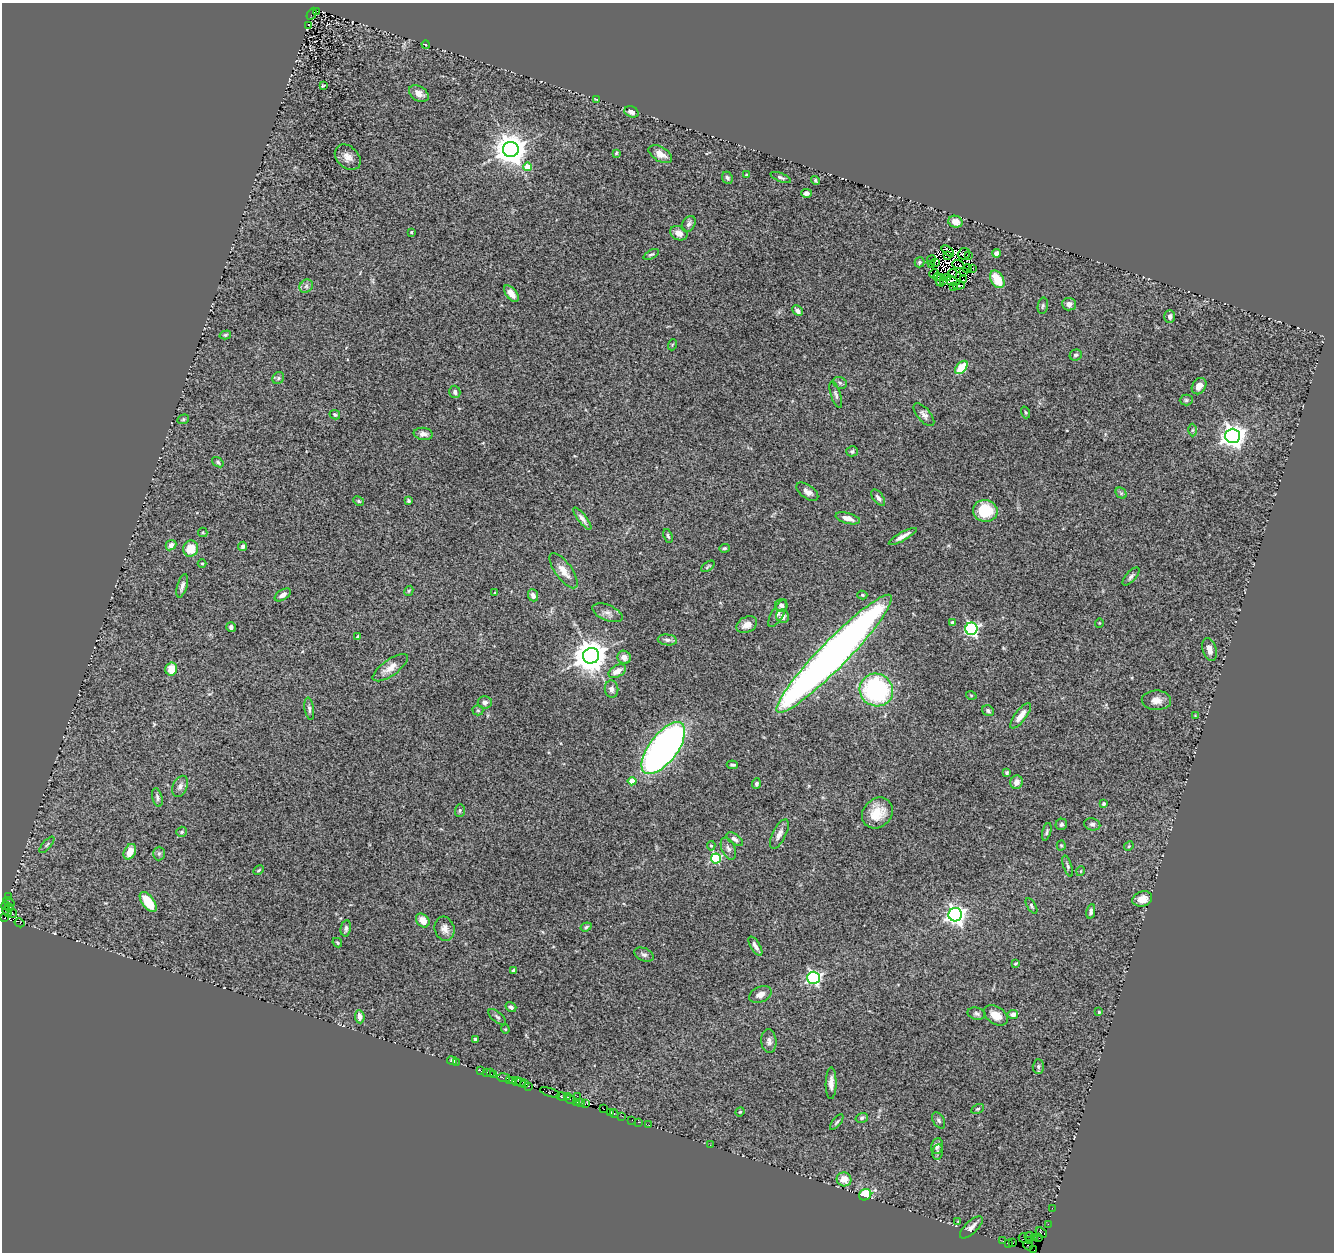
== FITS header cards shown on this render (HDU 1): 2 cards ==
NAXIS1  =                 1332
NAXIS2  =                 1250

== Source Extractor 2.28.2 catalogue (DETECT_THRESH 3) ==
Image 1332 x 1250 px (HDU 1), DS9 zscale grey, 1 PNG px = 1 image px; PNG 1336 x 1254 px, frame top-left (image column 1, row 1250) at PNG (2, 3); each listed source drawn as its Kron ellipse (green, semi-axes under 4 px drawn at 4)
Background 1.8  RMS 0.11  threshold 0.343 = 3 sigma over >= 5 px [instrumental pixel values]
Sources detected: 254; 11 with non-positive FLUX_AUTO (blend fragments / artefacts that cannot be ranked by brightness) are neither listed nor drawn; the other 243 listed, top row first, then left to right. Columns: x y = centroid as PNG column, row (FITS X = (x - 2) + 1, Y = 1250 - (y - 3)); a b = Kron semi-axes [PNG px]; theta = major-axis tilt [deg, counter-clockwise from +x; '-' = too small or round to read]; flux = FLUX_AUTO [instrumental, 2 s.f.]
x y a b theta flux
317 11 3 3 - 240
312 14 6 3 64 400
309 25 4 2 - 7.3
426 45 4 2 - 8.1
323 86 4 2 - 7.9
419 94 11 7 -33 58
597 99 4 2 - 7.9
631 112 7 5 -23 49
511 149 8 7 - 14000
616 153 4 3 - 8.2
660 154 13 7 -30 72
348 157 14 10 -44 64
528 167 4 4 - 140
746 175 4 3 - 7.5
781 177 11 3 -22 16
727 178 6 5 - 20
815 181 5 3 - 11
806 193 5 4 - 22
955 222 7 6 - 62
689 224 9 6 59 30
411 232 3 2 - 6.5
679 233 9 7 -25 56
948 251 7 3 -40 13
996 253 4 4 - 44
651 254 8 4 26 14
964 254 6 5 - 11
948 256 4 2 - 4.7
968 256 4 2 - 24
931 260 5 2 - 15
920 262 5 5 - 12
935 262 3 2 - 4.7
932 265 4 2 - 5.9
958 265 6 2 -18 1.7
967 268 4 2 - 8
972 268 3 2 - 7.1
964 272 2 2 - 2
934 273 5 2 - 11
953 273 5 2 - 0.35
937 277 4 2 - 10
941 277 2 2 - 20
947 278 3 2 - 7.5
997 279 9 6 -60 170
963 280 2 2 - 12
940 281 6 3 -69 19
944 281 4 3 - 5.4
953 281 7 3 -15 4.2
959 285 5 3 - 18
306 286 7 6 - 22
954 286 3 3 - 13
511 294 9 5 -50 67
1069 304 7 6 - 34
1043 306 8 5 79 13
798 311 6 4 -44 27
1170 317 6 5 - 27
225 335 6 4 16 11
672 345 5 3 - 7.6
1076 355 6 5 - 18
961 367 8 5 49 200
278 378 6 5 - 15
840 383 7 5 -28 17
1199 386 9 6 56 67
455 392 6 5 - 24
836 395 14 5 -73 22
1186 400 6 5 - 13
1025 412 6 3 -71 8
335 415 5 4 - 14
924 415 14 6 -49 34
183 419 6 4 21 10
1193 430 6 4 89 12
423 434 9 6 -7 34
1233 436 7 7 - 6500
852 451 6 5 - 18
218 462 6 4 -37 13
807 492 13 6 -35 43
1121 493 6 5 - 13
878 498 9 5 -54 29
359 501 6 4 -27 11
408 501 4 3 - 11
985 511 12 11 - 330
848 518 12 5 -15 55
582 519 13 4 -52 32
203 532 5 4 - 10
668 536 7 3 -71 13
903 536 16 4 29 46
171 545 6 5 - 39
243 546 4 4 - 21
724 548 5 4 - 11
191 549 8 7 - 150
202 563 4 3 - 6.9
708 566 8 3 36 10
564 571 21 8 -54 88
1131 576 11 5 48 22
182 586 12 5 74 33
409 591 5 4 - 7.7
495 593 3 3 - 9.9
283 595 9 5 32 36
533 595 6 5 - 30
862 595 5 4 - 10
781 606 6 6 - 26
608 613 16 8 -22 43
778 613 15 6 59 33
783 616 7 6 - 43
952 623 4 3 - 25
1099 623 5 3 - 5.7
747 625 11 7 27 65
231 627 5 4 - 24
971 629 6 6 - 1400
357 637 4 3 - 8.4
667 640 9 5 -5 24
1209 649 12 7 -75 50
834 654 81 14 46 7100
591 656 8 7 - 15000
624 657 7 6 - 43
390 668 20 8 35 81
171 669 6 6 - 110
617 671 9 5 30 71
612 689 8 7 - 31
876 690 17 16 - 1100
971 695 5 3 - 6.1
1156 700 15 10 -2 64
485 702 7 6 - 30
309 709 11 4 -82 21
478 710 5 5 - 12
988 711 6 5 - 18
1021 716 15 5 53 80
1195 716 4 4 - 6.5
663 748 31 14 53 4100
732 765 5 3 - 13
1007 773 4 4 - 12
632 781 4 4 - 160
1017 782 7 6 - 54
756 784 5 4 - 18
180 786 11 7 65 31
157 797 9 5 -76 18
1104 804 4 4 - 11
460 810 6 5 - 13
877 813 17 14 47 160
1061 824 6 5 - 15
1092 824 8 6 -13 21
182 832 5 5 - 12
1047 832 9 4 74 16
779 834 16 6 64 45
735 839 9 5 -35 26
47 845 10 4 48 15
711 846 4 4 - 12
1061 846 5 4 - 8.6
1129 846 5 4 - 8.5
728 849 11 6 -65 28
130 852 8 5 63 90
159 854 7 6 - 16
716 858 5 5 - 570
1068 866 11 4 -72 15
259 870 6 3 28 9.2
1081 871 5 3 - 6.1
8 896 4 2 - 130
1142 899 10 7 18 85
9 902 6 3 -37 140
148 902 11 6 -53 220
6 906 4 3 - 380
1031 906 9 3 -59 12
10 907 3 3 - 88
7 911 5 3 - 50
1091 911 7 4 79 22
13 914 4 2 - 75
955 915 7 7 - 3700
5 918 3 3 - 120
423 920 8 5 -47 77
20 923 5 3 - 270
586 927 5 4 - 13
346 928 8 5 80 20
444 929 12 9 -73 51
337 943 5 3 - 9.5
755 946 11 4 -58 37
644 955 10 6 -22 21
1016 963 4 2 - 8.3
514 970 4 3 - 27
814 978 6 6 - 1500
760 994 12 7 24 54
511 1007 6 4 -35 22
1099 1012 3 3 - 8.8
977 1014 9 6 -13 21
1013 1014 5 4 - 42
996 1015 13 8 -33 91
360 1017 7 5 -83 56
497 1017 10 5 -40 19
505 1029 4 4 - 7.6
475 1039 4 3 - 28
769 1041 12 7 -85 33
452 1060 5 3 - 13
456 1063 2 2 - 62
1038 1067 7 5 89 16
481 1071 3 2 - 14
486 1072 2 2 - 11
490 1073 3 2 - 14
493 1075 3 2 - 16
504 1078 6 3 -7 160
509 1080 3 3 - 140
513 1081 4 3 - 55
517 1082 4 2 - 89
521 1082 5 4 - 130
831 1083 16 5 89 49
525 1084 4 3 - 190
529 1086 3 2 - 71
550 1092 10 3 -17 240
577 1096 2 2 - 66
562 1097 5 3 - 180
567 1097 4 2 - 160
570 1099 6 2 -15 90
577 1102 3 2 - 14
581 1102 3 2 - 39
585 1104 3 2 - 45
604 1109 2 2 - 6.2
978 1109 7 4 26 13
740 1112 4 4 - 9.4
611 1113 3 3 - 61
614 1114 4 3 - 77
622 1116 2 2 - 27
862 1118 6 5 - 15
632 1120 2 2 - 22
939 1120 9 5 -59 19
638 1122 3 2 - 8.1
837 1122 9 4 51 14
649 1125 2 2 - 34
710 1145 2 2 - 30
937 1146 8 6 79 36
938 1152 8 5 82 19
844 1179 7 7 - 84
865 1195 6 5 - 220
1052 1208 2 2 - 25
958 1221 3 2 - 4.3
1048 1224 2 2 - 32
971 1227 14 6 44 37
1041 1233 6 4 -34 270
1029 1236 5 2 - 74
1034 1237 2 2 - 88
1023 1238 4 2 - 100
1039 1238 2 2 - 16
1003 1241 3 2 - 14
1030 1241 3 3 - 36
1008 1243 4 2 - 74
1013 1243 2 2 - 48
1028 1246 5 3 - 110
1034 1250 2 2 - 8.4
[11 non-positive-flux detections neither listed nor drawn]